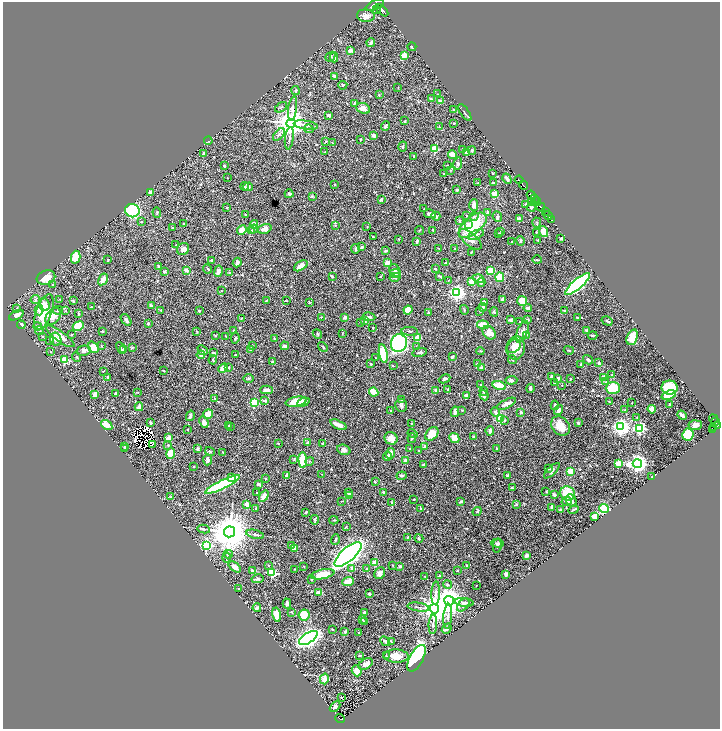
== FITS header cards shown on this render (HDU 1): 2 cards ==
NAXIS1  =                 1435
NAXIS2  =                 1453

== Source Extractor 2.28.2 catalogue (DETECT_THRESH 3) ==
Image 1435 x 1453 px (HDU 1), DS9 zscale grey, zoomed out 1/2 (1 PNG px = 2 x 2 image px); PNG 722 x 731 px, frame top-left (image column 2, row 1453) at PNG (3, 2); each listed source drawn as its Kron ellipse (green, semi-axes under 4 px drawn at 4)
Background 0.635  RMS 0.015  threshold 0.0458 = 3 sigma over >= 5 px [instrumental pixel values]
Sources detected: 660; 51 cannot appear on this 1/2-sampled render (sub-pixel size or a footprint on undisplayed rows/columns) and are neither listed nor drawn; of the other 609, the 500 brightest by FLUX_AUTO listed and drawn (109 fainter detections omitted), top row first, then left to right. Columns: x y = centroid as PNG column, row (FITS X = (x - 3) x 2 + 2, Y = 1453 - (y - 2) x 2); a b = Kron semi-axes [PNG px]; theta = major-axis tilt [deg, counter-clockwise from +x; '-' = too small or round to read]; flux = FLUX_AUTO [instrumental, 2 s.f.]
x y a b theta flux
375 5 10 4 24 5600
377 10 3 2 - 290
382 10 7 3 -43 3700
366 16 9 6 -4 18
371 43 4 3 - 7.7
412 47 4 2 - 2.3
350 50 3 3 - 14
404 55 3 2 - 74
330 57 5 3 - 3.3
334 57 5 3 - 12
334 77 3 2 - 10
343 85 4 3 - 2.9
398 87 3 2 - 1.5
295 90 4 3 - 3.6
437 94 2 2 - 1.5
379 95 2 2 - 2.8
431 99 3 2 - 6.3
440 101 4 4 - 9.3
354 103 3 2 - 2.2
281 107 7 2 33 2.5
293 108 12 4 81 12
363 108 7 5 -24 15
454 109 3 2 - 1.8
465 113 10 2 -55 3.6
329 115 3 3 - 8.7
405 121 2 2 - 3.3
291 123 5 4 - 5000
454 123 3 3 - 1.8
306 125 12 3 -8 8.9
385 126 5 3 - 6
439 127 3 3 - 2.2
309 129 4 3 - 3
279 135 7 3 51 7.6
373 135 4 3 - 9.2
289 138 11 3 82 7.9
361 139 3 2 - 3.1
208 141 4 2 - 3.7
326 141 3 3 - 3
332 143 3 2 - 1.6
403 146 5 3 - 3.2
434 149 3 3 - 100
463 150 3 2 - 6.6
472 150 4 3 - 4.5
325 152 3 2 - 2.6
466 152 4 3 - 4.8
203 154 4 3 - 6.5
453 155 5 3 - 38
414 156 3 2 - 2.7
458 164 6 4 77 7.3
224 166 2 2 - 14
447 166 4 2 - 2.1
450 170 4 2 - 2.1
493 173 2 2 - 1.4
444 174 3 2 - 2
227 178 2 1 - 1.4
507 179 5 3 - 10
519 180 4 2 - 720
478 183 3 2 - 1.8
493 183 3 3 - 4.3
334 185 2 2 - 1.5
523 185 4 2 - 1100
244 186 4 3 - 3.2
248 187 5 3 - 9.6
457 190 3 2 - 3.2
150 192 3 2 - 10
289 194 4 3 - 7.8
495 194 3 3 - 40
531 195 5 1 - 510
312 196 4 3 - 2.8
381 199 3 2 - 5.3
535 199 2 1 - 300
532 201 2 2 - 2.8
537 201 4 2 - 250
526 204 2 2 - 4.2
474 205 6 4 -89 19
227 207 2 2 - 2
531 207 4 4 - 3.6
541 207 5 2 - 2100
424 208 2 1 - 1.5
132 211 7 6 - 530
157 212 5 3 - 3.1
487 212 3 3 - 4.3
545 212 2 1 - 280
430 214 6 3 -12 11
246 215 4 3 - 3.5
436 216 4 3 - 11
466 216 3 3 - 3
474 216 4 3 - 4.7
548 216 5 1 - 1100
497 217 5 4 - 5.5
519 219 4 3 - 11
460 220 4 3 - 3.1
552 220 2 1 - 200
141 222 2 2 - 3.4
537 223 5 3 - 3.1
183 224 2 2 - 2.8
254 224 4 4 - 26
469 224 4 3 - 12
335 225 3 3 - 2.6
473 225 17 8 40 150
367 227 3 2 - 1.5
173 228 3 2 - 2.8
254 229 4 3 - 5.1
265 229 7 4 17 15
242 230 5 4 - 25
420 230 5 2 - 1.9
433 230 3 2 - 2.4
251 231 4 3 - 3.4
500 231 3 3 - 1.8
544 231 6 4 -72 42
536 232 2 2 - 2.2
498 234 2 2 - 9
476 235 9 3 23 12
373 237 3 2 - 2.7
561 238 3 2 - 3.7
399 239 2 2 - 2.6
470 239 14 6 -41 24
538 240 2 2 - 2.8
417 241 3 2 - 5.1
520 241 5 3 - 4.2
512 242 2 2 - 2.4
175 245 3 2 - 1.9
362 247 3 3 - 4.8
439 248 2 2 - 1.8
455 248 2 2 - 1.5
183 249 6 5 - 13
356 249 4 3 - 5.9
386 251 4 3 - 4.3
471 252 3 2 - 2
76 257 6 4 76 70
108 260 3 3 - 2.5
537 260 4 1 - 2.6
211 261 2 2 - 8.5
388 262 3 3 - 22
237 263 5 4 - 7.2
445 263 2 2 - 5.3
158 266 3 2 - 3
301 266 7 4 32 25
207 269 5 2 - 3.9
435 269 3 2 - 2
186 270 3 3 - 15
395 270 7 5 -52 9.6
218 271 6 3 79 11
490 271 4 3 - 52
164 272 4 3 - 5.3
229 272 3 3 - 2.5
395 273 5 4 - 6.5
332 276 3 2 - 3.1
380 276 2 2 - 1.9
439 276 3 2 - 3.7
395 277 5 3 - 11
500 277 4 4 - 80
46 278 9 7 20 44
103 279 6 4 60 18
478 279 6 4 -16 11
448 280 3 3 - 2.1
472 282 4 3 - 38
481 282 4 4 - 6.9
53 284 4 2 - 2.3
578 284 16 5 40 760
221 291 2 2 - 2.9
457 293 4 4 - 890
60 299 3 2 - 1.5
502 299 2 2 - 25
35 300 5 4 - 6.2
73 301 4 2 - 2.9
266 301 3 2 - 1.9
286 301 4 2 - 1.5
522 301 5 5 - 45
309 302 4 3 - 2.3
484 302 3 2 - 2.8
44 304 7 5 -69 19
151 306 4 3 - 6.7
91 307 2 2 - 1.9
483 307 4 3 - 4.4
17 308 3 3 - 2.9
528 308 4 3 - 6.6
39 310 5 4 - 17
58 310 5 3 - 3.5
161 310 2 2 - 2.9
408 310 4 4 - 36
464 310 5 3 - 3.1
66 311 3 2 - 1.5
199 311 2 2 - 3.5
479 311 2 2 - 2.2
564 311 3 2 - 2
44 312 19 8 69 98
494 312 4 3 - 3.7
428 313 2 2 - 2.3
78 314 4 2 - 2.5
16 315 8 3 26 27
53 316 9 6 48 32
321 317 3 2 - 1.6
345 317 2 2 - 29
369 317 6 3 -9 6.5
577 317 3 2 - 3.8
241 318 2 1 - 1.6
126 320 7 3 -53 6.1
510 320 3 3 - 5.5
527 320 4 3 - 6.7
365 321 4 3 - 4.3
520 321 2 1 - 1.4
607 321 6 3 -30 4.6
361 322 2 2 - 1.9
148 323 3 3 - 2.2
21 325 4 2 - 12
483 325 6 4 -6 41
38 326 4 3 - 5.7
78 326 6 4 23 84
373 328 2 2 - 1.7
233 330 2 2 - 1.9
40 331 4 3 - 3
102 331 3 2 - 2.3
410 331 8 3 -2 4.8
586 331 3 3 - 5
197 332 3 2 - 1.8
522 332 11 5 67 15
342 333 4 2 - 1.6
489 333 7 5 -46 29
317 334 5 3 - 3.6
71 335 3 2 - 2.1
526 335 2 2 - 2.4
593 335 5 2 - 3.3
42 336 3 3 - 2.2
60 336 17 5 -35 32
215 336 3 2 - 2
226 336 2 2 - 1.5
632 337 8 5 69 48
235 338 5 3 - 3.6
274 338 3 2 - 1.9
417 338 3 2 - 83
56 339 6 5 - 20
50 340 3 3 - 2.5
399 343 9 8 - 410
101 345 3 2 - 1.6
252 345 2 2 - 1.8
285 346 4 3 - 7.2
514 346 8 6 45 19
93 347 6 5 - 47
132 347 3 3 - 2.4
323 347 5 2 - 2.9
416 347 4 2 - 1.8
121 348 6 3 -63 5
516 348 11 9 82 37
250 349 2 2 - 4.5
123 350 3 2 - 2
203 350 6 3 -42 5.6
569 350 5 2 - 3.1
84 351 7 5 12 8.4
480 351 4 3 - 3.3
50 352 3 2 - 1.9
419 352 8 3 12 7.4
214 353 3 2 - 4.9
383 354 9 4 -79 130
201 355 4 3 - 14
235 355 3 2 - 2.2
452 356 3 2 - 4.9
77 357 5 3 - 3
376 358 3 2 - 1.5
65 360 3 3 - 140
213 360 4 2 - 2.5
512 360 5 2 - 3
588 360 5 4 - 4.8
273 361 2 2 - 2.8
599 363 3 3 - 5.3
371 364 2 2 - 2.1
478 364 3 3 - 6.9
581 364 2 2 - 3.7
393 366 3 2 - 2.1
229 367 3 2 - 3.7
223 368 5 3 - 35
481 368 3 3 - 7.5
103 371 2 2 - 2.8
163 371 3 2 - 2.8
612 375 3 3 - 2.8
551 376 2 2 - 6.2
107 377 3 2 - 5.3
604 377 4 3 - 18
249 378 5 3 - 3.9
445 379 6 4 26 6.5
558 379 4 3 - 5.5
570 379 3 2 - 2.1
511 380 6 4 5 5.5
555 382 3 2 - 3.7
605 382 4 3 - 3.3
481 385 2 2 - 1.9
561 385 2 2 - 1.7
499 386 7 3 -16 86
530 388 4 2 - 8.9
613 388 7 6 - 80
670 388 8 7 - 120
266 390 6 3 1 16
435 390 4 2 - 8.1
448 390 4 2 - 3.2
484 391 4 3 - 2.9
138 392 3 2 - 1.7
374 392 4 3 - 58
115 393 3 2 - 4.5
95 394 4 3 - 19
484 395 5 3 - 6.7
669 395 7 4 19 100
466 396 4 3 - 12
214 398 3 2 - 1.4
402 400 3 3 - 2.8
265 401 4 3 - 4.4
296 402 10 5 11 65
303 402 6 3 21 21
609 402 4 2 - 2.1
254 403 3 3 - 190
632 403 2 2 - 1.4
506 404 10 3 26 20
401 405 6 6 - 7.9
555 405 5 3 - 4.7
670 405 3 2 - 9.5
139 407 4 3 - 14
652 409 4 3 - 54
462 410 3 3 - 1.9
558 410 5 3 - 8.6
625 410 3 3 - 2.7
390 411 3 2 - 2.2
455 412 5 3 - 16
495 412 5 3 - 5.1
521 412 3 3 - 7.7
208 414 5 4 - 45
682 415 5 2 - 14
190 416 5 3 - 8.4
637 417 3 2 - 1.5
500 419 4 3 - 49
713 419 5 1 - 120
505 420 3 3 - 2.6
715 421 2 1 - 120
204 422 6 4 -65 18
150 423 3 2 - 8.4
411 423 2 2 - 2.3
578 423 3 2 - 7.3
107 425 6 4 -35 31
338 425 8 3 -25 22
695 425 6 5 - 17
717 425 3 2 - 460
228 426 3 3 - 3.7
560 426 11 8 -51 37
230 427 2 2 - 1.6
621 427 4 4 - 1500
714 427 3 2 - 190
640 428 4 3 - 370
188 429 2 2 - 1.9
713 429 4 2 - 92
490 431 5 3 - 5.9
412 433 5 2 - 4.5
432 434 7 5 48 47
688 435 6 5 - 140
474 437 3 3 - 4.4
169 438 4 3 - 17
391 438 7 6 - 26
412 438 5 3 - 3.9
454 438 5 4 - 27
278 443 2 2 - 4.9
307 443 3 2 - 4.4
323 443 2 2 - 3.1
152 445 2 1 - 1.5
168 445 2 2 - 3.2
125 446 3 2 - 2.4
424 446 4 3 - 4.4
497 448 2 2 - 4.4
124 449 3 3 - 3.1
197 449 3 3 - 9.2
410 449 4 2 - 1.4
344 450 7 5 -21 11
210 451 5 3 - 3.1
419 451 2 2 - 1.9
223 452 4 2 - 2.2
171 453 5 4 - 62
390 453 5 3 - 13
387 456 4 3 - 11
294 459 3 2 - 1.6
208 460 5 3 - 8.6
303 460 8 4 -86 90
310 461 4 3 - 3.4
405 461 3 2 - 17
618 463 3 2 - 85
637 463 5 4 - 1500
424 465 2 2 - 9
194 466 2 2 - 3.3
549 468 3 2 - 2
552 471 10 4 44 8
570 471 4 3 - 25
322 474 4 2 - 1.9
286 475 3 2 - 9.1
508 475 3 2 - 4.3
402 476 5 3 - 6.2
652 477 2 1 - 1.8
231 478 2 2 - 10
266 478 2 2 - 1.7
375 482 3 3 - 2.4
223 484 19 4 26 340
259 484 4 3 - 9.6
512 488 3 2 - 3.3
546 491 3 2 - 1.6
348 492 3 3 - 6.7
383 492 2 2 - 4.5
257 493 2 2 - 5.5
568 493 7 6 - 83
350 495 3 3 - 11
554 495 3 2 - 8.2
264 496 6 4 56 26
171 497 4 3 - 3.5
414 499 3 2 - 1.5
342 501 4 2 - 1.9
461 501 3 2 - 6.9
567 501 5 4 - 8.8
571 501 7 5 -64 7.4
392 502 4 3 - 2.4
247 504 4 3 - 21
516 504 2 2 - 13
551 507 4 2 - 6
256 508 3 2 - 4.7
420 508 3 2 - 3.6
561 509 4 3 - 6.6
574 509 5 2 - 4.7
604 509 5 4 - 130
477 511 5 3 - 4.8
306 512 3 2 - 6.9
594 516 3 3 - 29
315 520 5 2 - 4.4
334 520 4 2 - 2.1
346 527 3 2 - 1.7
204 529 6 3 -10 4.4
229 532 5 5 - 11000
255 534 9 3 -14 7.2
407 538 3 2 - 1.9
419 538 4 2 - 3.2
335 539 5 3 - 5.3
497 543 6 3 -4 5.4
206 545 3 3 - 380
291 546 4 3 - 5.7
497 546 7 3 78 3.7
295 548 3 3 - 18
228 554 4 3 - 2.9
348 554 17 6 41 2300
527 555 3 3 - 8.9
227 558 5 2 - 2.6
375 563 3 3 - 33
269 565 3 2 - 2
392 565 3 2 - 1.9
303 566 2 2 - 1.8
400 566 3 3 - 3.4
467 566 4 3 - 2.8
235 567 7 4 -37 16
351 568 2 2 - 12
294 569 2 2 - 1.4
366 569 2 2 - 1.7
252 570 3 2 - 3.5
457 570 3 2 - 1.6
272 573 3 3 - 240
380 573 6 5 - 12
323 574 12 4 12 61
506 574 3 2 - 16
439 576 2 2 - 7.3
425 577 4 2 - 2.2
257 579 6 3 11 6.3
312 579 4 2 - 1.4
348 581 6 3 21 39
448 584 4 3 - 5.1
476 585 2 2 - 1.5
239 589 2 2 - 4
319 593 4 3 - 25
436 593 11 4 87 11
369 594 3 2 - 6.1
449 601 5 5 - 4800
464 602 9 4 -6 8.7
287 603 5 3 - 9.6
463 605 8 5 46 10
418 607 11 2 -9 4.6
257 608 4 3 - 8.7
434 609 5 4 - 4000
291 612 2 2 - 2.8
364 613 4 3 - 8.2
277 615 7 4 -79 53
304 615 6 5 - 62
448 616 12 3 85 11
363 619 3 2 - 1.6
364 622 4 2 - 1.6
433 624 10 3 86 6.7
332 629 3 2 - 2.2
447 629 5 4 - 8.1
345 631 4 3 - 4
359 633 3 2 - 2.7
308 638 10 5 32 1400
385 641 5 3 - 5.5
392 642 4 2 - 1.9
360 655 3 2 - 1.9
386 656 4 2 - 3.1
396 656 12 6 -3 37
416 658 14 6 62 530
365 664 8 5 29 15
357 671 6 5 - 35
324 679 5 4 - 29
341 697 2 2 - 1.9
335 706 6 4 45 7.2
340 718 5 2 - 170
At the frame edge (FLAGS 8, measured only in part): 1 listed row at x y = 375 5
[109 fainter detections neither listed nor drawn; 51 sub-pixel or undisplayed-footprint detections neither listed nor drawn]